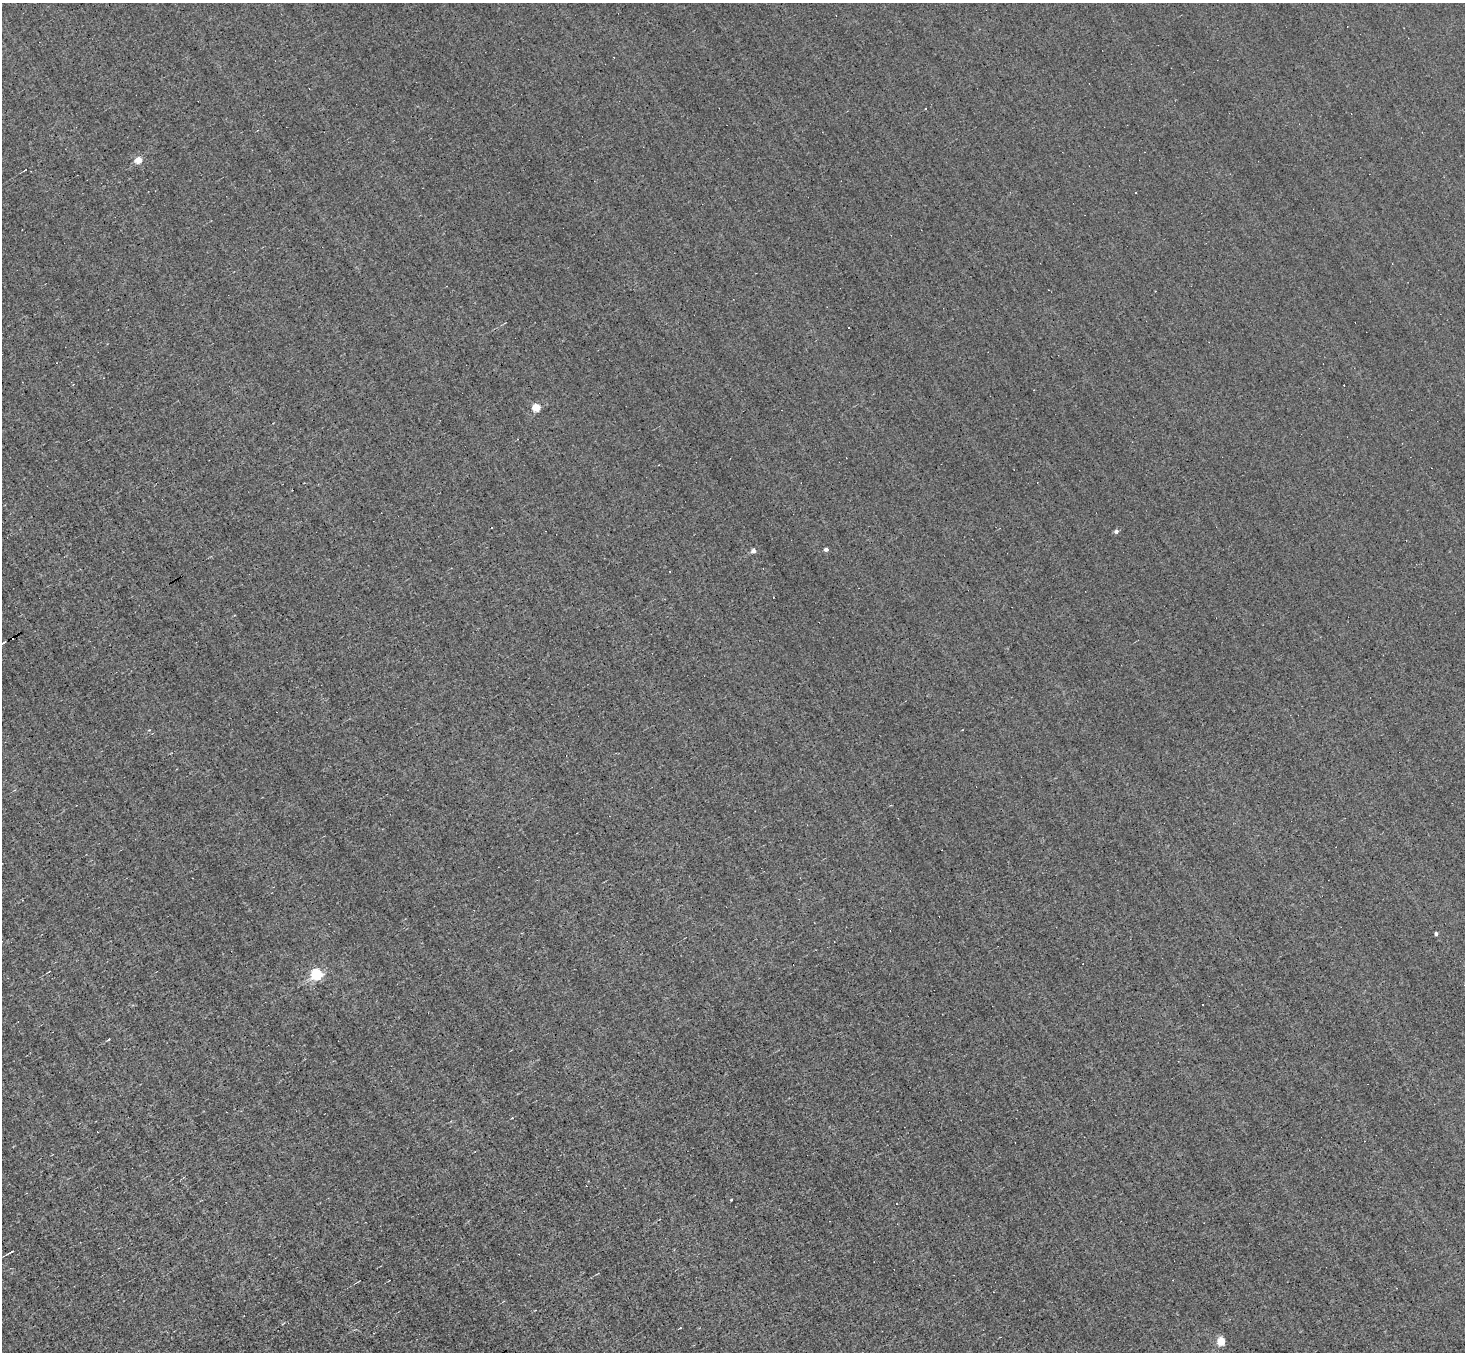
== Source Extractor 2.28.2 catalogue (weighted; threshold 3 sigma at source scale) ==
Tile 7 of 4 x 4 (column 3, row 2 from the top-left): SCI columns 2926-4388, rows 2988-4337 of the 5850 x 5835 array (HDU 1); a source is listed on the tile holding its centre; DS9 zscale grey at full resolution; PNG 1467 x 1354 px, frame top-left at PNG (2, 3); no overlay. Shown black and unused: <1% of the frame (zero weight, under 3 of 5 exposures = <1% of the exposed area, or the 3 px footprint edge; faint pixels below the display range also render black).
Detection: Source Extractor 2.28.2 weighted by HDU 2 'WHT'; one run over the whole footprint, this tile lists its part. Background 0.00504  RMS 0.044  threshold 0.198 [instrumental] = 3 sigma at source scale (4.5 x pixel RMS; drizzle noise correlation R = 1.50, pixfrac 1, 0.05/0.05 arcsec/px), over >= 5 px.
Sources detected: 23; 10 cosmic-ray / hot-pixel residue — not listed; the other 13 listed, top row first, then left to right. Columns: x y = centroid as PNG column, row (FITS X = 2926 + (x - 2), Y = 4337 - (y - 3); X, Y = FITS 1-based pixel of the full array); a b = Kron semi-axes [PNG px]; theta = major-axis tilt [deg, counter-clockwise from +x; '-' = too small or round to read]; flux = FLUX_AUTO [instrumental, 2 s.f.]
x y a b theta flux
925 109 3 2 - 5.9
139 160 5 4 - 87
537 407 5 5 - 150
491 527 3 3 - 5.4
1116 531 5 4 - 13
826 549 4 3 - 14
754 551 5 4 - 22
670 571 3 2 - 5.7
1436 934 4 3 - 10
317 974 5 5 - 570
731 1200 3 2 - 3.3
11 1252 6 3 28 5.8
1221 1341 5 5 - 190